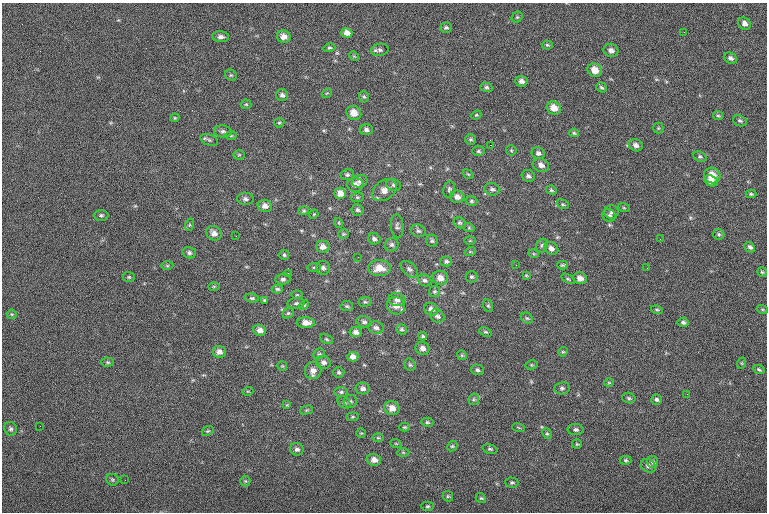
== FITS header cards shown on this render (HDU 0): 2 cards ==
NAXIS1  =                  765
NAXIS2  =                  510

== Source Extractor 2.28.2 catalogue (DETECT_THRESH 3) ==
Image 765 x 510 px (HDU 0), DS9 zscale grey, 1 PNG px = 1 image px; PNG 769 x 514 px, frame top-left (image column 1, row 510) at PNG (2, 3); each listed source drawn as its Kron ellipse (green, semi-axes under 4 px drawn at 4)
Background -0.403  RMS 7.8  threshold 23.5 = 3 sigma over >= 5 px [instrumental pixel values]
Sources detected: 202; all 202 listed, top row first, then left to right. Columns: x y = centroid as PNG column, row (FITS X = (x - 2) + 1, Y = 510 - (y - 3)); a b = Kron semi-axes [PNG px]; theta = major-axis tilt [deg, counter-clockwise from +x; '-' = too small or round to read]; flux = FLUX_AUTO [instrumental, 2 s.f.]
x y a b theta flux
517 17 6 5 - 760
745 24 7 6 - 2400
446 28 6 5 - 980
684 32 2 2 - 300
347 33 5 4 - 2900
221 37 8 5 -4 1800
284 37 7 6 - 3200
547 45 5 4 - 750
329 48 6 4 15 780
380 50 9 6 7 1500
611 50 7 6 - 2200
354 56 5 4 - 560
730 58 7 5 -24 1500
595 70 7 6 - 6100
231 75 6 5 - 820
521 81 6 5 - 2000
486 87 6 4 -18 960
601 87 5 4 - 830
327 93 5 4 - 530
282 95 6 6 - 1200
364 97 5 5 - 840
246 104 5 5 - 670
554 108 7 6 - 5600
354 113 8 6 -32 5300
476 115 5 3 - 540
718 116 5 4 - 730
175 118 4 4 - 520
740 121 7 5 -24 1000
279 123 5 5 - 700
658 128 5 5 - 640
366 130 7 5 0 1500
223 131 9 6 -4 1600
574 133 5 4 - 800
231 136 6 4 0 670
471 139 5 5 - 860
209 140 9 5 -22 1300
490 145 2 2 - 4500
636 145 7 6 - 2000
511 150 5 5 - 630
478 151 6 5 - 850
538 153 7 6 - 1600
239 155 5 5 - 680
700 157 7 5 -26 900
541 165 8 6 -27 2900
468 174 6 3 -35 530
347 175 7 5 8 1100
528 176 7 6 - 1400
712 176 8 7 - 6400
360 181 8 6 14 1900
711 181 7 5 -23 4500
355 185 8 7 - 2500
393 185 7 5 -17 1200
449 189 8 6 79 1200
492 189 8 6 -13 1300
384 190 13 9 37 5100
551 190 5 4 - 790
340 193 6 5 - 3900
751 194 5 4 - 750
357 197 7 5 6 850
457 197 7 6 - 2800
245 199 8 6 -6 1600
471 201 6 4 -15 830
563 204 6 4 -21 810
265 206 7 6 - 2700
624 208 6 4 -19 560
357 210 6 5 - 1200
304 211 5 4 - 720
611 212 7 6 - 1300
314 214 5 3 - 450
101 215 7 5 1 1100
609 216 7 6 - 1300
339 223 5 3 - 430
460 223 6 5 - 970
189 225 6 4 71 670
397 226 12 6 -86 1600
469 228 6 4 -18 660
418 231 8 6 -21 1200
214 233 8 7 - 2800
343 234 5 4 - 660
719 234 6 5 - 920
236 236 3 2 - 570
374 239 6 5 - 1500
660 239 3 2 - 430
432 241 6 5 - 990
470 241 5 3 - 520
392 245 7 6 - 1400
542 245 7 5 74 1000
323 247 7 6 - 3000
750 247 6 4 -41 1400
551 248 7 6 - 2400
470 252 5 3 - 490
189 253 7 5 -16 1100
534 254 5 3 - 450
284 255 5 5 - 830
358 257 2 2 - 460
446 261 6 5 - 1100
516 265 2 2 - 1000
562 265 5 4 - 720
167 266 6 4 0 710
314 267 7 3 8 650
323 268 7 6 - 1500
379 268 11 8 -1 6000
647 268 2 2 - 540
409 269 10 6 -42 1700
762 272 5 4 - 790
288 273 2 2 - 4200
526 275 4 3 - 510
129 277 6 5 - 790
471 277 6 5 - 1000
440 278 8 7 - 4300
580 278 7 5 -23 2900
283 279 7 5 6 1300
568 279 7 4 -30 840
425 280 7 5 -25 1400
214 286 6 3 0 550
277 289 6 4 -3 850
434 291 6 5 - 960
297 295 5 3 - 470
252 298 7 4 -7 950
264 300 4 3 - 610
397 300 9 6 -9 2300
365 302 6 5 - 820
296 303 9 5 6 1200
304 305 5 4 - 650
347 306 6 5 - 820
396 306 9 8 - 3700
488 306 6 5 - 800
431 309 7 6 - 2500
762 309 5 3 - 640
657 310 6 4 -16 680
288 313 6 5 - 860
12 314 5 4 - 550
437 316 8 6 -31 1600
527 318 6 5 - 980
364 322 7 5 -15 1300
683 322 5 4 - 1000
306 323 9 5 -1 3700
376 328 8 6 -13 1800
401 329 5 5 - 930
260 330 6 5 - 2700
356 332 6 5 - 2100
485 332 6 4 -25 770
423 336 4 3 - 600
327 339 7 4 -28 690
422 348 7 6 - 2700
219 352 6 6 - 2400
563 352 5 4 - 590
319 354 6 5 - 780
462 355 5 4 - 660
353 357 5 4 - 2700
108 362 6 4 -3 830
323 362 7 6 - 1800
742 363 6 4 72 610
410 365 6 5 - 950
531 365 6 4 12 620
282 366 5 4 - 540
759 369 6 4 -26 880
313 370 9 8 - 3600
477 370 6 5 - 1100
339 372 5 5 - 940
609 383 5 3 - 490
363 388 7 6 - 1900
562 388 7 6 - 1200
248 391 5 3 - 530
341 392 7 5 1 1000
687 394 3 2 - 440
629 398 7 5 -18 930
474 399 6 5 - 910
656 399 5 5 - 1100
350 401 6 6 - 1200
344 402 7 5 -43 1100
287 405 4 3 - 470
392 408 7 7 - 4200
306 410 7 4 16 670
352 417 6 4 7 650
427 422 6 4 -13 780
40 426 2 2 - 290
404 427 5 4 - 660
518 428 6 3 -19 430
11 429 7 6 - 1300
575 429 8 5 -3 1400
208 431 6 4 21 840
361 433 5 4 - 600
547 434 5 4 - 750
378 438 6 4 0 660
396 444 6 3 -20 430
577 444 5 5 - 610
452 446 5 4 - 750
297 449 7 6 - 1700
490 449 7 4 -14 950
403 452 6 4 -1 630
374 460 7 6 - 3100
626 460 6 4 -2 740
652 462 6 5 - 1200
648 466 8 6 -33 2000
112 480 6 5 - 900
125 480 2 2 - 220
245 481 5 5 - 670
512 482 6 5 - 860
448 496 6 5 - 790
481 498 5 4 - 720
427 506 6 4 1 870